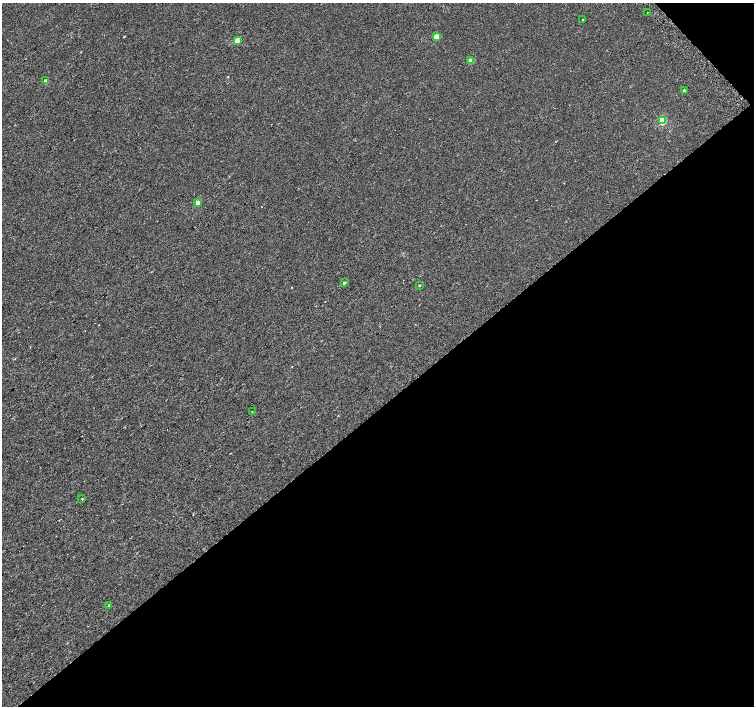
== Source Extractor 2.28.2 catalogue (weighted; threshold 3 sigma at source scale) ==
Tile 12 of 4 x 4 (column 4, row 3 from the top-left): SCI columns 4540-6043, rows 1639-3045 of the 6063 x 6024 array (HDU 1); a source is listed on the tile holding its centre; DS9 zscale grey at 2 x 2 block average (1 PNG px = mean of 2 x 2 image px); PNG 756 x 708 px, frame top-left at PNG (2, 3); each listed source drawn as its Kron ellipse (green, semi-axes under 4 px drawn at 4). Shown black and unused: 43% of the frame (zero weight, under 2 of 3 exposures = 2% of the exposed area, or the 3 px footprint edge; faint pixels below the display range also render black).
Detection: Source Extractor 2.28.2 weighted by HDU 2 'WHT'; one run over the whole footprint, this tile lists its part. Background -9.48e-05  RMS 0.003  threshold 0.0133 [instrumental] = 3 sigma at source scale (4.5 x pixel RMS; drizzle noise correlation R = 1.50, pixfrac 1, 0.0396/0.0396 arcsec/px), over >= 5 px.
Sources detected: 14; all 14 listed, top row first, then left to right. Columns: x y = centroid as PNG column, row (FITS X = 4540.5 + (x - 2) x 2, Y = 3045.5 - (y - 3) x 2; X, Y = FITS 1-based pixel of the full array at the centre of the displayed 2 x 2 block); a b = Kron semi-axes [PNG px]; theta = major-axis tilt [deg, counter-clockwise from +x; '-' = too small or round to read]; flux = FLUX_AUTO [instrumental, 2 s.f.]
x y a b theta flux
647 12 2 2 - 0.35
582 20 2 2 - 0.27
436 37 2 2 - 9.6
237 41 2 2 - 7.3
471 61 3 2 - 8
45 81 2 2 - 3
684 90 2 2 - 1.1
662 121 3 3 - 28
198 203 2 2 - 5.9
344 283 3 2 - 1.2
419 285 2 2 - 0.66
252 411 2 2 - 0.38
82 499 2 2 - 3.2
109 606 3 2 - 1.3